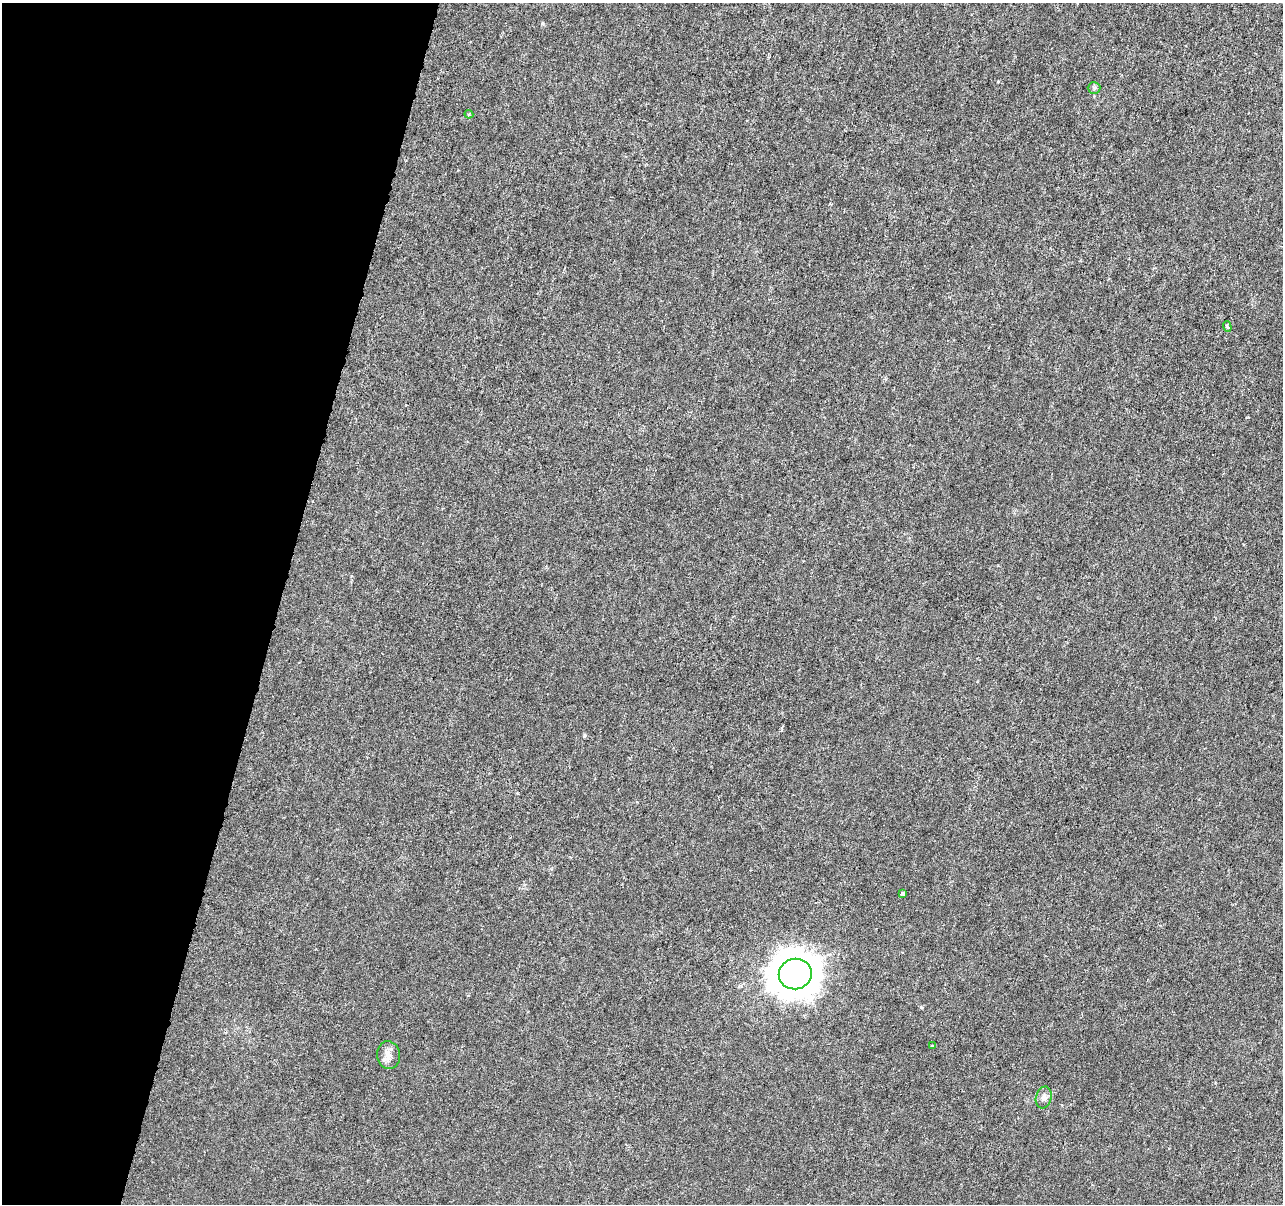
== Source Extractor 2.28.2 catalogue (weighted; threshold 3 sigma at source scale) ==
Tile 9 of 4 x 4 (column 1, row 3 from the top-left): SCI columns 8-1288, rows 1486-2687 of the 5130 x 5314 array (HDU 1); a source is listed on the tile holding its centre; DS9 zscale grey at full resolution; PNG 1285 x 1206 px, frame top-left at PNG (2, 3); each listed source drawn as its Kron ellipse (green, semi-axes under 4 px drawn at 4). Shown black and unused: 22% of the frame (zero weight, under 3 of 6 exposures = <1% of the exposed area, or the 3 px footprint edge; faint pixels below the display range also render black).
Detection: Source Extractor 2.28.2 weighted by HDU 2 'WHT'; one run over the whole footprint, this tile lists its part. Background -1.39e-04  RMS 0.0012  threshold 0.0051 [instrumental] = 3 sigma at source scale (4.09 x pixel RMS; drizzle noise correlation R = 1.36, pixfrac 0.8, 0.0396/0.0396 arcsec/px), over >= 5 px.
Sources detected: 9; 1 cosmic-ray / hot-pixel residue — neither listed nor drawn; the other 8 listed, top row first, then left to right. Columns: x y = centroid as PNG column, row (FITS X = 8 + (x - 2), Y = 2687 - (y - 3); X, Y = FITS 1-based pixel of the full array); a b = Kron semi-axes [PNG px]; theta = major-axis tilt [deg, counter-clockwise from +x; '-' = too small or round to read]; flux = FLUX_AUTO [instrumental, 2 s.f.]
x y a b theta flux
1094 88 6 6 - 0.24
469 114 4 4 - 0.15
1227 327 5 4 - 0.26
902 894 4 3 - 0.25
795 974 16 15 - 270
933 1046 4 3 - 0.17
388 1055 14 11 -82 0.97
1044 1097 11 8 75 0.57